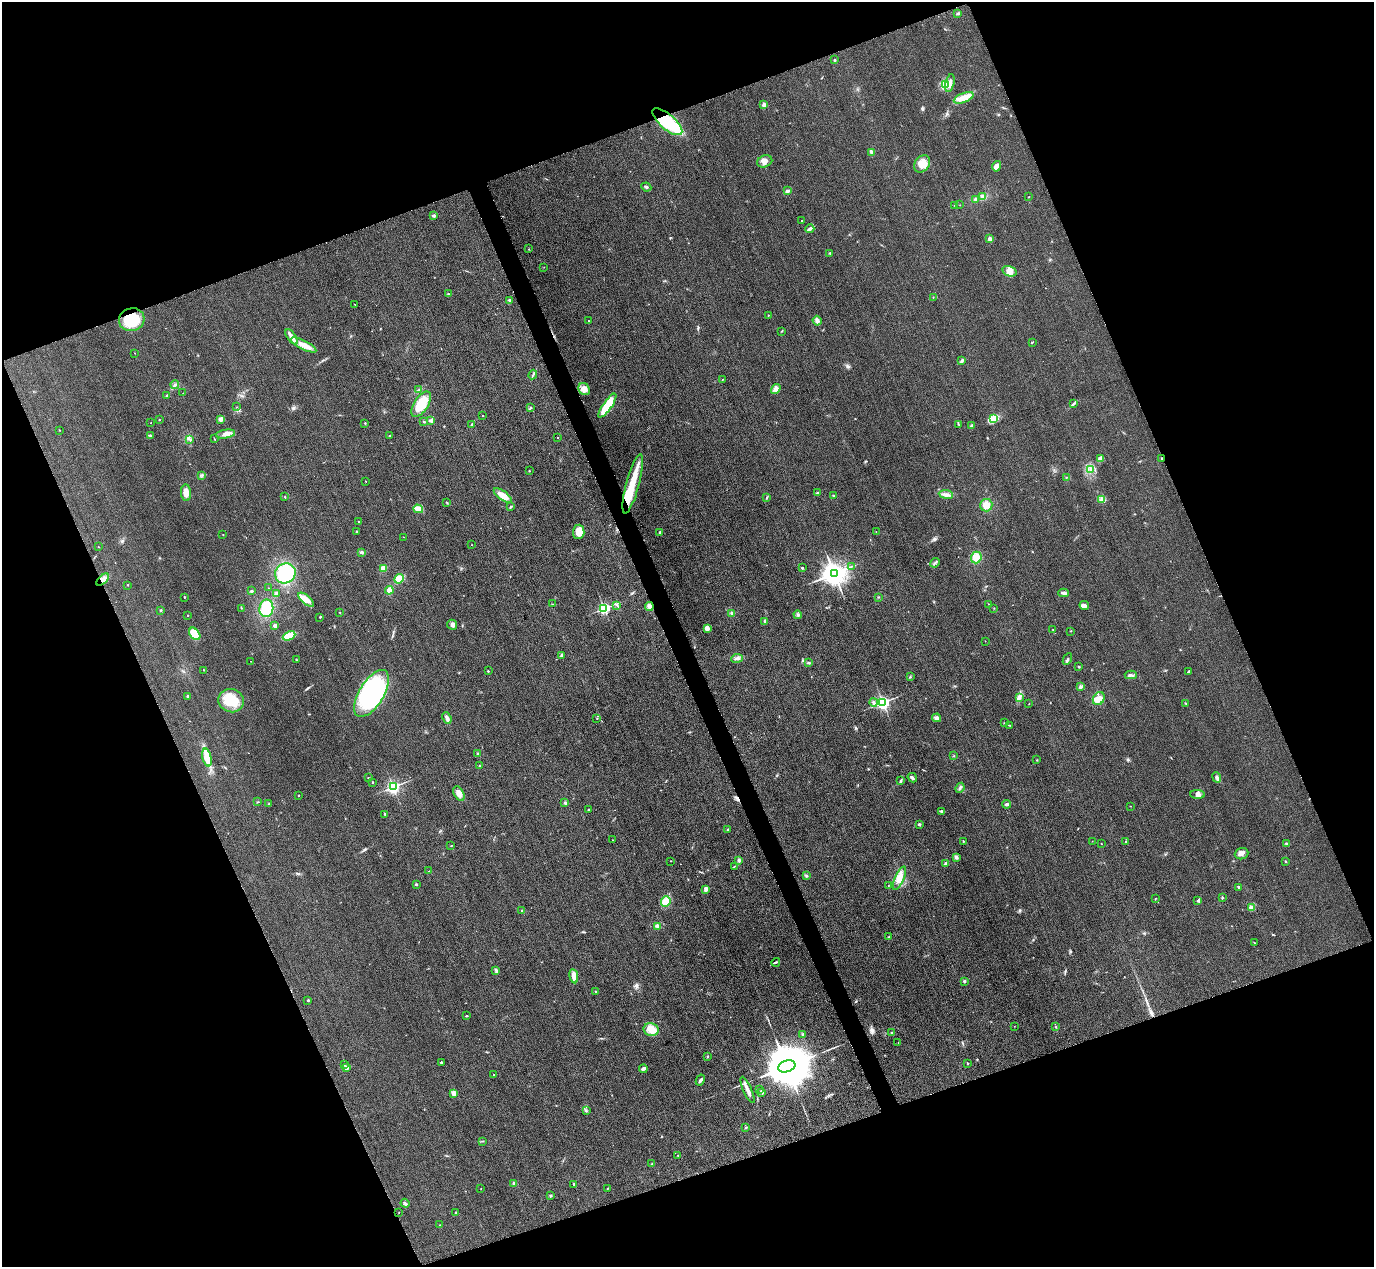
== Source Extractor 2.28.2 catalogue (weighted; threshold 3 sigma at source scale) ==
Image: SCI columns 31-5515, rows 303-5361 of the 5546 x 5533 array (HDU 1 of 3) = the unmasked area's bounding box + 8 px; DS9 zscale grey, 4 x 4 block average (1 PNG px = mean of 4 x 4 image px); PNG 1376 x 1269 px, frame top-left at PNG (2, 2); each listed source drawn as its Kron ellipse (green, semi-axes under 4 px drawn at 4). Shown black and unused: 42% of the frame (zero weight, under 3 of 4 exposures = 3% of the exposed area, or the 3 px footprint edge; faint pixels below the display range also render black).
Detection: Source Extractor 2.28.2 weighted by HDU 2 'WHT'. Background 0.146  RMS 0.019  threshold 0.0864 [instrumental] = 3 sigma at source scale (4.5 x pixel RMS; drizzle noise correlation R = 1.50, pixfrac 1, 0.05/0.05 arcsec/px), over >= 5 px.
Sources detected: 272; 1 inside a brighter object's white glare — neither listed nor drawn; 2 coinciding with a brighter row at this scale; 4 inside a brighter listed object's ellipse — not listed separately; the other 265 listed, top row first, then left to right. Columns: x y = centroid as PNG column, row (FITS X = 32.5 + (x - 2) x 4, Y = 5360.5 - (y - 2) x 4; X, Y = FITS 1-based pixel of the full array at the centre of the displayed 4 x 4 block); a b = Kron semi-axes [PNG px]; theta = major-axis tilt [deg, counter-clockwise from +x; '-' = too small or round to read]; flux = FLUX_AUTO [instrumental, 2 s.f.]
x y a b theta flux
958 14 2 2 - 6.8
834 60 2 2 - 31
950 83 9 3 77 51
945 84 4 3 - 33
964 98 10 4 21 120
764 105 3 2 - 60
667 122 18 7 -41 840
872 152 3 3 - 30
765 161 8 5 22 64
922 164 9 7 53 120
997 166 5 4 - 47
646 187 5 2 - 18
787 191 3 2 - 36
983 197 4 3 - 50
1029 197 2 2 - 4.3
976 199 3 2 - 22
954 205 2 2 - 5.7
960 205 2 2 - 4.5
434 216 3 2 - 11
802 221 2 2 - 12
810 229 4 2 - 46
990 239 2 2 - 150
529 249 2 2 - 3.6
830 253 3 2 - 11
544 267 2 2 - 3.3
1009 271 7 5 -16 74
448 294 2 2 - 4.1
933 297 2 2 - 3.3
509 300 2 2 - 11
355 305 2 2 - 2.7
768 315 2 2 - 12
132 320 13 11 16 390
588 321 2 2 - 3.9
817 321 5 3 - 48
782 331 2 2 - 5.7
292 337 9 3 -54 110
1032 342 3 2 - 9.6
304 345 14 4 -27 110
135 353 2 2 - 3
961 361 3 2 - 11
533 374 5 2 - 16
722 379 2 2 - 7.1
175 385 4 2 - 16
584 389 6 5 - 73
776 389 5 4 - 41
419 390 3 2 - 12
183 393 2 2 - 2.5
167 396 3 2 - 11
421 404 14 7 58 220
1073 404 4 2 - 13
607 406 14 4 55 390
237 407 2 2 - 2.8
530 407 3 2 - 6.4
483 416 2 2 - 3.7
221 419 3 3 - 52
994 419 4 3 - 37
159 420 2 2 - 4.9
431 420 3 2 - 39
424 422 2 2 - 6
151 423 2 2 - 7.1
365 423 3 2 - 7
472 424 3 2 - 9.4
958 424 2 2 - 3.3
972 426 3 2 - 18
59 430 2 2 - 5.2
226 434 9 4 10 59
151 435 2 2 - 6.1
389 436 3 2 - 8.3
557 437 2 2 - 9.1
214 439 3 2 - 5.1
190 440 2 2 - 6.3
1100 459 4 3 - 30
1162 459 3 2 - 12
1091 469 2 2 - 5.2
529 471 2 2 - 11
202 475 2 2 - 5
1067 477 2 2 - 4.4
365 481 2 2 - 3.1
633 484 31 6 75 310
818 492 3 2 - 7.2
186 493 8 5 -85 78
946 494 7 3 -6 44
503 495 10 4 -35 120
833 495 2 2 - 17
285 497 2 2 - 5.5
767 497 2 2 - 5.7
1101 499 3 2 - 20
447 502 3 2 - 8
986 505 6 6 - 88
511 507 3 2 - 10
418 509 5 3 - 97
358 522 2 2 - 7.3
357 531 2 2 - 6.9
876 531 2 2 - 5
579 532 7 5 85 160
660 532 2 2 - 52
223 535 2 2 - 3.8
404 537 2 2 - 3
471 545 2 2 - 2.4
98 546 2 2 - 2.9
361 552 4 3 - 17
976 558 6 5 - 110
935 563 5 2 - 14
851 567 3 2 - 6.4
383 568 3 3 - 67
802 568 3 2 - 12
285 573 10 10 - 730
834 573 4 3 - 14000
399 579 5 4 - 110
103 580 8 4 42 62
128 585 2 2 - 15
269 588 2 2 - 3.2
389 590 4 3 - 56
251 591 3 2 - 14
1063 593 5 2 - 27
276 594 3 3 - 40
184 597 2 2 - 23
879 597 2 2 - 5.8
306 600 9 4 -42 74
552 604 2 2 - 7.4
989 604 2 2 - 3.4
617 605 2 2 - 4.8
1084 605 5 4 - 35
649 606 4 3 - 41
241 608 2 2 - 3.7
266 608 9 7 82 330
604 608 2 2 - 2100
994 608 2 2 - 4.1
161 610 2 2 - 24
340 613 2 2 - 3.5
732 614 4 3 - 19
188 615 2 2 - 16
798 615 4 2 - 13
320 617 2 2 - 8.9
765 621 3 2 - 20
452 625 5 4 - 41
275 626 2 2 - 110
707 628 2 2 - 300
1053 630 2 2 - 2.6
1071 631 2 2 - 4.7
195 634 7 5 -53 180
289 636 6 4 26 210
985 641 2 2 - 2.8
561 655 3 2 - 20
737 658 6 3 10 28
1067 659 6 2 64 16
297 660 3 2 - 3.8
251 661 2 2 - 3.2
808 663 4 2 - 17
1079 667 2 2 - 11
204 670 2 2 - 3.6
488 671 2 2 - 8.7
1188 671 3 2 - 10
1131 675 6 3 -2 26
910 677 2 2 - 7.8
1080 687 3 2 - 15
372 693 26 12 59 1400
188 696 2 2 - 58
1019 697 3 3 - 23
1099 699 7 5 60 100
231 701 13 11 -15 290
873 702 4 3 - 28
883 702 2 2 - 3500
1029 703 2 2 - 3.1
1185 703 2 2 - 7.5
447 718 6 2 -68 52
597 718 2 2 - 3.5
936 718 4 3 - 27
1004 723 3 2 - 8.1
1010 725 2 2 - 3
478 754 2 2 - 23
954 756 2 2 - 5.4
207 757 9 4 -75 230
1037 760 2 2 - 5.6
480 766 2 2 - 6.8
368 778 2 2 - 5.2
912 778 5 2 - 28
1217 778 5 3 - 30
901 781 4 3 - 15
372 783 2 2 - 4.2
393 787 2 2 - 3000
960 788 5 2 - 22
459 794 8 4 -62 71
1198 794 7 4 -4 42
299 795 2 2 - 21
258 802 2 2 - 5.6
565 803 3 2 - 17
269 804 2 2 - 4.5
1006 804 4 2 - 27
1130 806 2 2 - 3.4
589 810 3 2 - 8.5
941 811 3 2 - 19
385 814 2 2 - 26
919 824 2 2 - 56
728 830 2 2 - 12
613 840 2 2 - 2.3
963 841 2 2 - 6.5
1092 841 2 2 - 2.6
1126 842 2 2 - 8.1
1101 844 2 2 - 3.5
1286 844 2 2 - 13
451 846 2 2 - 4.8
1241 854 7 5 21 48
956 857 4 3 - 29
739 860 3 3 - 20
671 861 2 2 - 3.6
1285 861 2 2 - 7.8
945 864 4 3 - 24
734 866 2 2 - 4.4
429 871 2 2 - 5
806 875 2 2 - 11
899 878 13 4 66 93
416 884 3 2 - 13
888 885 2 2 - 3.3
1239 887 4 2 - 16
706 889 3 2 - 40
1155 898 2 2 - 4.7
1222 898 2 2 - 16
1198 900 4 2 - 12
666 901 5 4 - 130
1251 907 3 3 - 25
522 911 2 2 - 12
657 926 4 3 - 30
889 937 3 2 - 9.6
1254 942 3 2 - 4.3
776 962 5 2 - 13
496 970 4 3 - 16
574 976 7 3 -79 90
964 981 3 2 - 17
595 992 2 2 - 35
308 1000 2 2 - 35
466 1016 2 2 - 11
1014 1026 2 2 - 2.4
1056 1027 2 2 - 5.2
651 1029 8 6 -11 100
892 1032 2 2 - 6.2
802 1034 3 2 - 7.7
898 1043 2 2 - 3.9
708 1056 2 2 - 4.1
441 1062 2 2 - 14
968 1064 2 2 - 6.3
344 1065 2 2 - 5.7
787 1066 9 5 17 98000
346 1068 2 2 - 180
643 1069 4 3 - 37
494 1075 2 2 - 5.5
700 1080 6 3 61 21
759 1089 2 2 - 4.3
747 1090 14 3 -65 68
761 1092 2 2 - 140
453 1093 4 3 - 51
586 1110 3 2 - 7.4
745 1127 2 2 - 10
482 1141 2 2 - 5
678 1155 2 2 - 3.8
652 1164 2 2 - 5.5
514 1183 3 2 - 15
574 1184 2 2 - 19
608 1188 2 2 - 6.7
481 1189 2 2 - 3.4
550 1196 2 2 - 5.9
405 1203 4 2 - 18
399 1212 2 2 - 6.3
456 1212 2 2 - 4.4
439 1225 2 2 - 2.8
Overlapping masked pixels (flux is a lower limit): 4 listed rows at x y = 667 122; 132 320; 1162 459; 103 580
Diffuse or blended objects may show on this block-average render without a row.